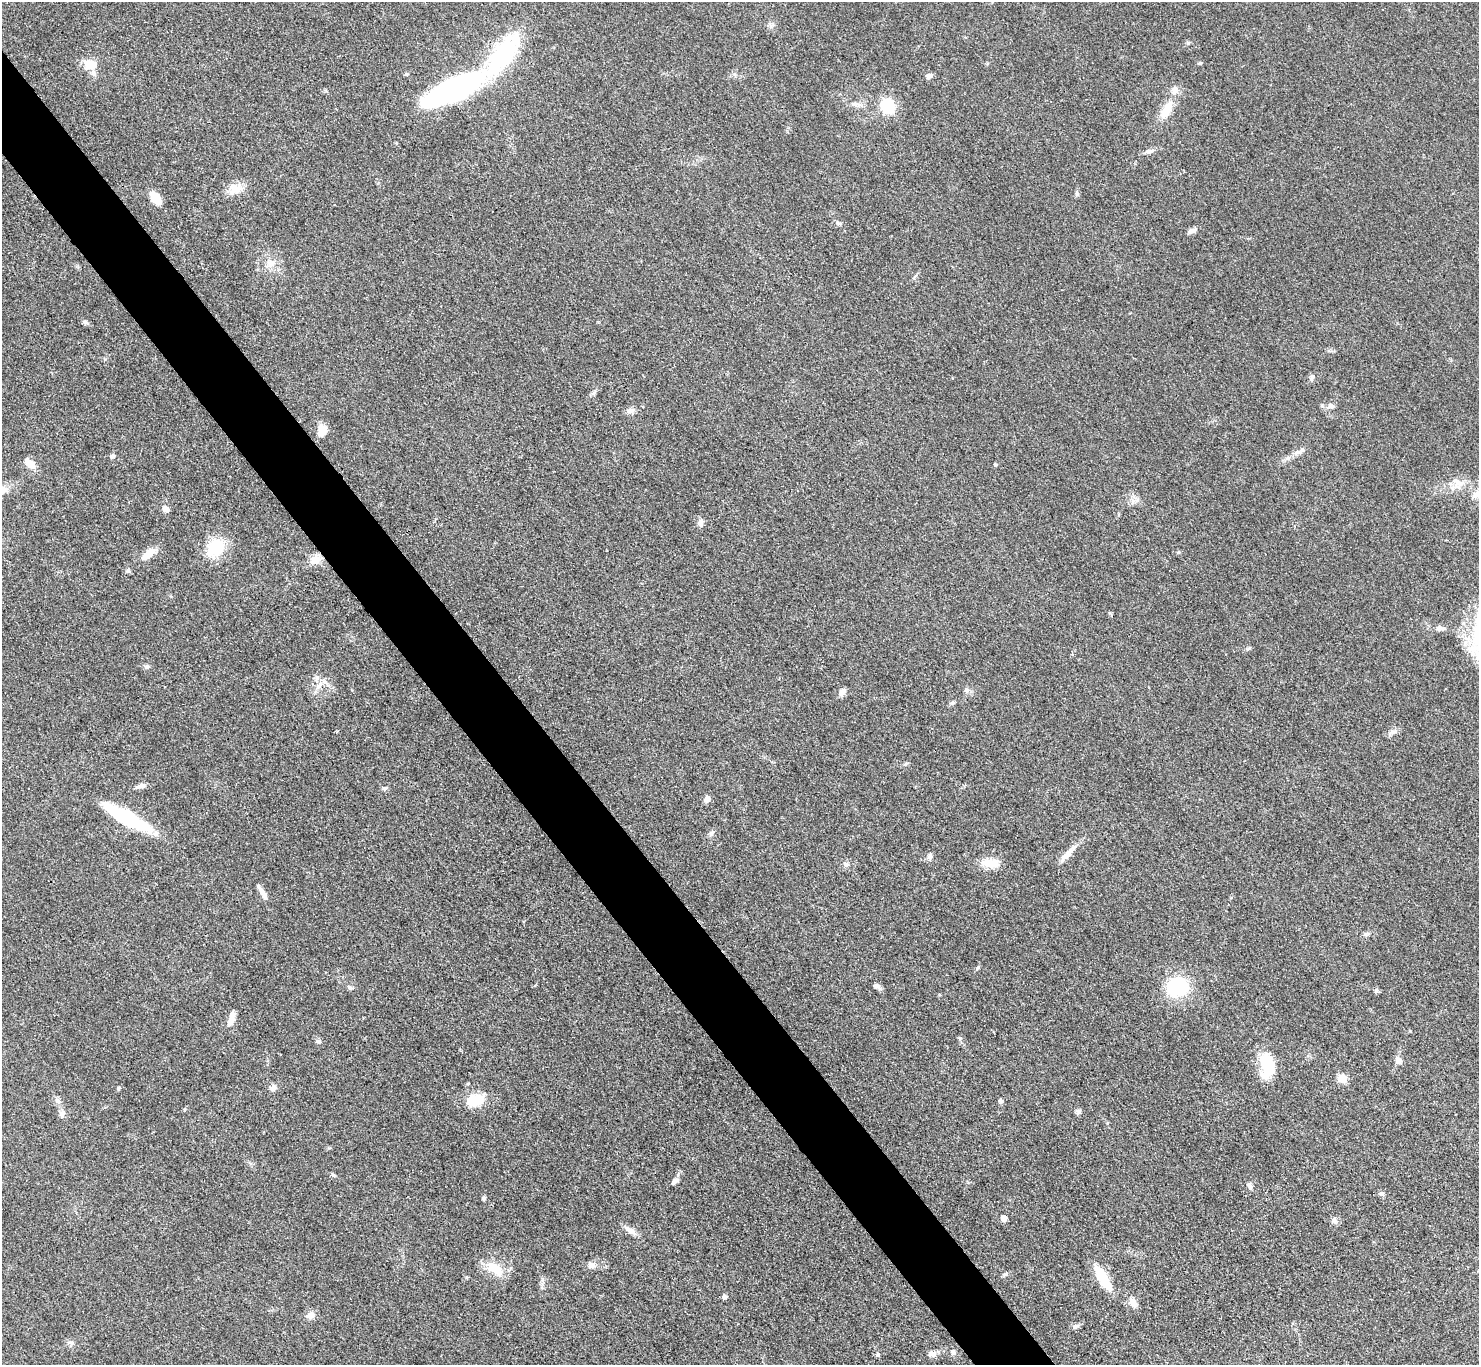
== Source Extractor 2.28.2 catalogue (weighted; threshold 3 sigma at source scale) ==
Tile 11 of 4 x 4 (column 3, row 3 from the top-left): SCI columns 2964-4440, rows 1669-3031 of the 5927 x 5922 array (HDU 1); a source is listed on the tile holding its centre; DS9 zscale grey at full resolution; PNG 1481 x 1367 px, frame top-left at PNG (2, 2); no overlay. Shown black and unused: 5% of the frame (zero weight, under 3 of 4 exposures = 1% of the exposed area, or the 3 px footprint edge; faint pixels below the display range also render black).
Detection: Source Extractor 2.28.2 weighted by HDU 2 'WHT'; one run over the whole footprint, this tile lists its part. Background 0.0488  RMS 0.0062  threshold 0.0278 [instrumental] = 3 sigma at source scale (4.5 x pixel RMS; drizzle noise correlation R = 1.50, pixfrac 1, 0.05/0.05 arcsec/px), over >= 5 px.
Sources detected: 96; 3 inside a brighter listed object's ellipse — not listed separately; the other 93 listed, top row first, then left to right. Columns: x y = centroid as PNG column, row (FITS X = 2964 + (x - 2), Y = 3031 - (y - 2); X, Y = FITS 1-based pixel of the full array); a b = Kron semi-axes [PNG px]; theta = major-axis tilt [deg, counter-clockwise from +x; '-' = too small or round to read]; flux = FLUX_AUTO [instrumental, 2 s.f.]
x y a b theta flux
771 25 8 7 - 2
1188 43 6 4 44 0.92
503 55 51 19 54 70
1200 63 6 4 19 0.81
91 65 16 10 -7 11
406 74 6 4 -21 0.86
929 76 8 7 - 1.8
455 89 54 18 25 180
854 104 10 6 -10 2.5
888 106 7 6 - 84
1166 109 29 11 60 12
1150 151 12 5 8 2.3
235 189 19 14 28 8.5
1077 194 6 5 - 1
156 198 12 6 -53 18
839 223 8 5 -27 1.4
1192 231 12 6 19 2.8
271 263 12 10 -32 5.8
85 322 8 5 -27 1.4
1312 377 10 7 64 2
1331 406 9 7 -7 2.2
631 410 12 7 14 2.8
322 431 15 10 82 7.2
1297 452 13 7 12 3.1
112 456 5 5 - 1.9
30 463 12 7 -38 6.6
995 465 4 4 - 0.95
1458 483 18 12 -48 7.5
1477 495 22 10 10 7.5
1133 501 7 4 72 1.8
165 509 9 7 -40 2.8
700 523 9 6 -87 3
215 548 24 19 54 21
148 554 18 9 42 7.5
315 560 13 10 9 7.2
128 571 7 6 - 1.4
1440 628 13 7 -1 2.9
1249 648 6 4 44 0.87
147 666 9 4 -8 1.2
317 678 9 5 69 2.2
319 685 13 5 66 3
967 690 6 6 - 1.7
842 692 10 6 52 3.1
952 703 8 5 10 1.2
1393 732 11 6 15 2.6
140 786 14 6 16 2.6
385 788 7 4 17 1
707 799 7 6 - 3.9
127 818 48 12 -29 58
711 833 10 6 53 1.8
1067 855 25 7 47 6.2
930 856 8 7 - 1.9
990 863 24 11 -5 9.1
846 864 8 6 -28 2
263 893 21 5 -57 4
1367 934 8 4 45 1.2
977 968 7 4 32 0.89
877 986 12 5 -35 2.1
350 987 8 6 -25 1.6
1177 987 18 16 10 43
1376 990 7 4 -72 1.1
231 1019 18 7 74 5.6
319 1041 7 5 -21 1.3
1399 1060 9 8 - 3.2
1267 1064 27 15 -84 25
1342 1078 5 5 - 22
118 1088 5 5 - 0.87
273 1088 8 7 - 2.8
475 1100 26 16 13 15
57 1101 9 6 -28 2.1
1001 1101 5 5 - 1.6
1078 1112 8 7 - 1.6
61 1114 13 6 75 2.4
333 1175 7 4 -20 0.93
675 1181 11 6 40 2.6
1250 1186 10 6 -68 1.8
1382 1193 8 6 -25 1.4
484 1198 6 4 64 1.1
1004 1218 5 5 - 6.4
1334 1221 11 6 -67 2
630 1230 19 7 -33 4.3
591 1265 11 8 -22 3
495 1269 26 13 -28 13
1005 1274 8 4 37 1.1
1103 1278 23 7 -58 29
724 1297 4 4 - 2.6
1133 1303 14 9 -59 4.5
310 1315 11 9 54 3.7
1075 1327 8 7 - 1.9
71 1343 10 5 0 1.9
953 1352 8 6 -55 1.9
878 1354 6 5 - 0.9
932 1354 12 8 2 3
Overlapping masked pixels (flux is a lower limit): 1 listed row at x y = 503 55
Isophote crosses this tile's border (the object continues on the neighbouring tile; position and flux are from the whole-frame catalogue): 1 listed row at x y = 1477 495
Unlisted compact peaks at least as high as the median listed source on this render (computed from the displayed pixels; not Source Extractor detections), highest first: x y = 960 1038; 466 1277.